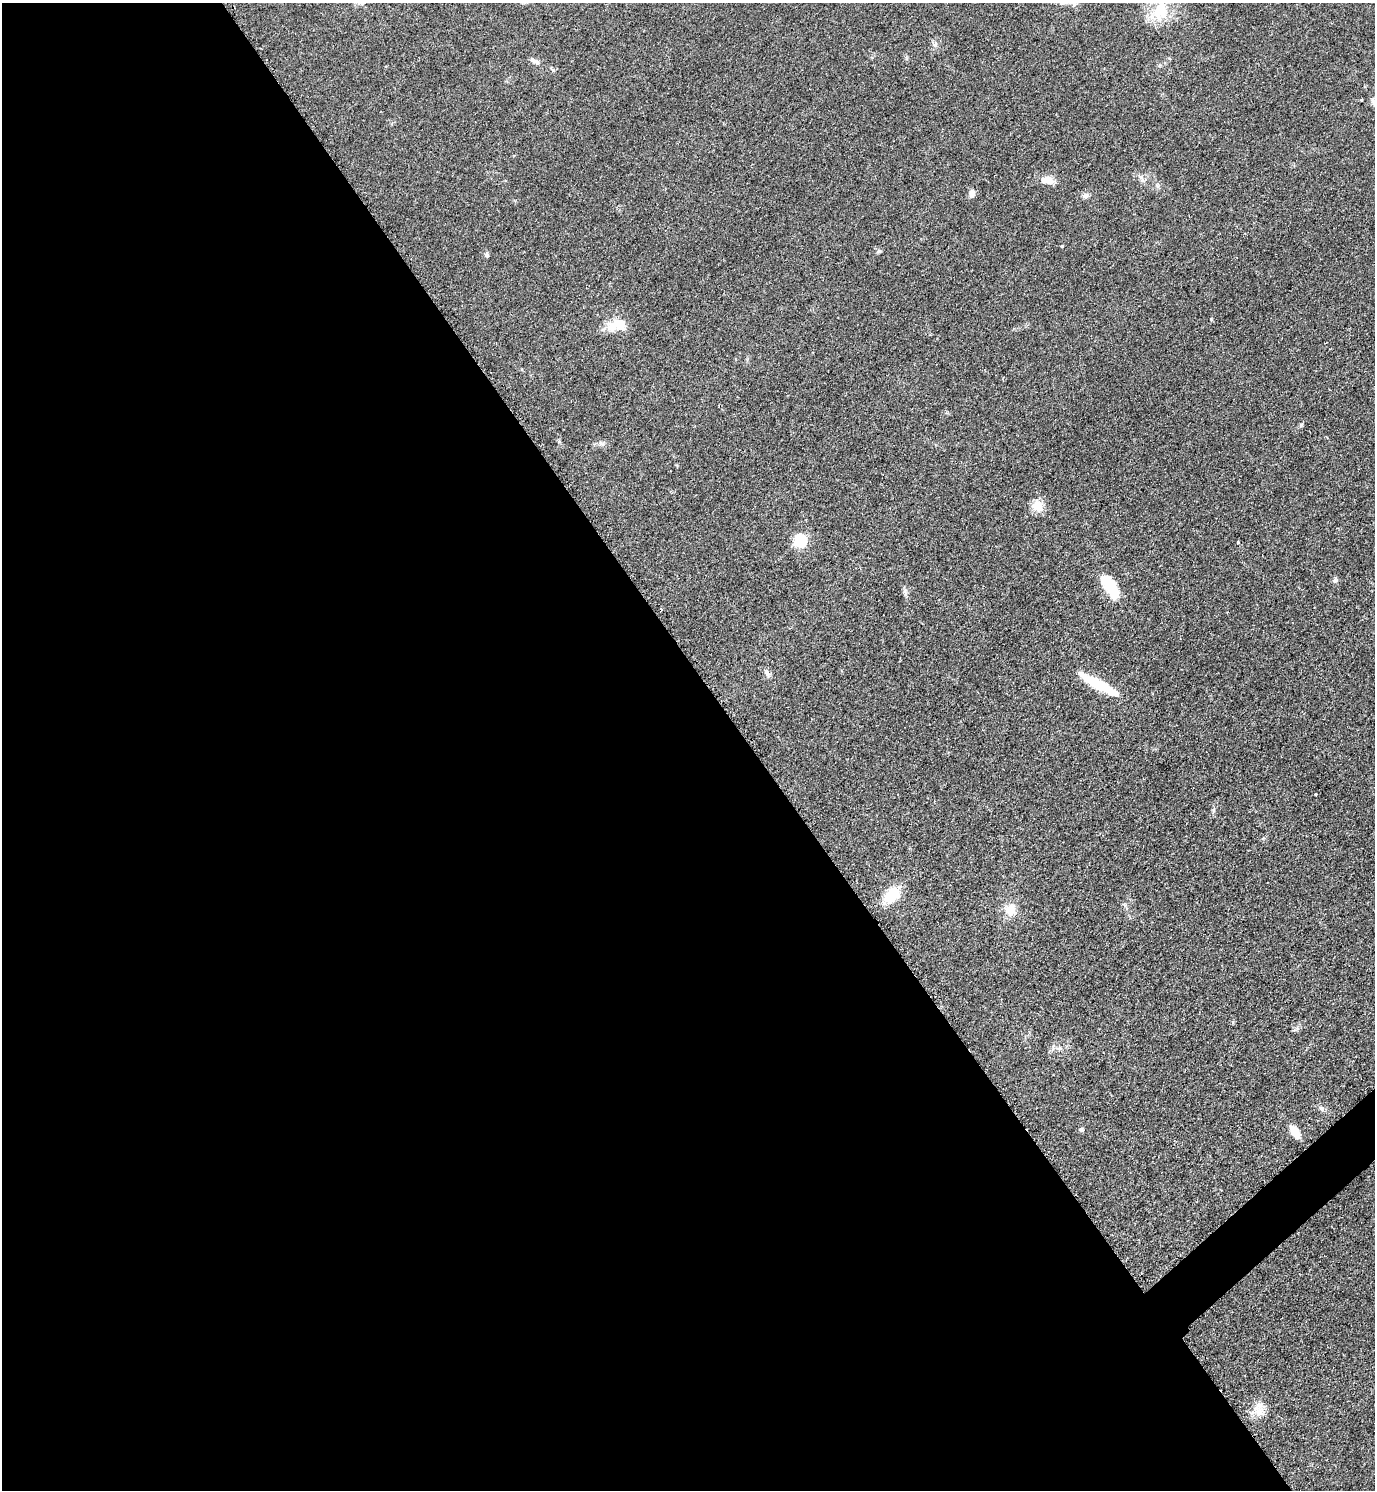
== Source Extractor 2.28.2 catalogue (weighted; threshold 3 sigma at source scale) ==
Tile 9 of 4 x 4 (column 1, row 3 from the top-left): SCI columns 313-1685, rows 1495-2982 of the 5971 x 5974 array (HDU 1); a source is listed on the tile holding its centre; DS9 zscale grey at full resolution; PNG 1377 x 1492 px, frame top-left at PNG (2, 3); no overlay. Shown black and unused: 55% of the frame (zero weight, under 2 of 3 exposures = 1% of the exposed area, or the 3 px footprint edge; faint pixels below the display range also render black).
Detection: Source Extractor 2.28.2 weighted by HDU 2 'WHT'; one run over the whole footprint, this tile lists its part. Background 0.0784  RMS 0.0076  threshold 0.0344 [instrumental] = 3 sigma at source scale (4.5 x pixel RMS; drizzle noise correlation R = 1.50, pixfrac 1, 0.05/0.05 arcsec/px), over >= 5 px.
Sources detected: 32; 2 inside a brighter object's white glare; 1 cosmic-ray / hot-pixel residue — not listed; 1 inside a brighter listed object's ellipse — not listed separately; the other 28 listed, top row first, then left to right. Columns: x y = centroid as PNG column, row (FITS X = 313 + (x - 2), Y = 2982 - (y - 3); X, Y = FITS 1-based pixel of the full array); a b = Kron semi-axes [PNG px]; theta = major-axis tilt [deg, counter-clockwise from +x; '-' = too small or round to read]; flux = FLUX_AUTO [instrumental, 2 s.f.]
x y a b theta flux
1160 11 28 18 66 26
537 62 10 6 -48 2.8
553 70 6 4 -71 1
1361 100 3 3 - 1.2
1374 102 10 7 -50 3
1047 180 20 10 -11 7
972 193 8 6 83 4.2
1085 196 8 7 - 2.4
1062 246 3 3 - 0.64
486 255 6 5 - 1.3
620 324 17 11 -38 12
1301 425 6 5 - 1.2
601 444 7 4 -18 1.6
1037 506 16 14 30 8.6
800 541 6 6 - 83
1238 542 4 3 - 0.9
1335 580 7 6 - 2
1112 591 34 14 -52 18
767 673 10 7 -52 2.6
1098 684 43 8 -29 34
1316 794 3 2 - 0.9
891 895 16 11 44 25
1010 909 13 12 - 11
1059 1048 6 5 - 1.6
1321 1108 7 6 - 2.2
1081 1129 6 5 - 1.5
1295 1132 14 7 -56 11
1259 1409 25 9 85 9
Isophote crosses this tile's border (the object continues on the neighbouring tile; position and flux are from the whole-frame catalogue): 1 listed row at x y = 1374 102
Unlisted compact peaks at least as high as the median listed source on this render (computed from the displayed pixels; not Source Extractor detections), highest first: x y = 879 251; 1213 810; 905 591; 1141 177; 935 45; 1233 1022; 1157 185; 559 442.